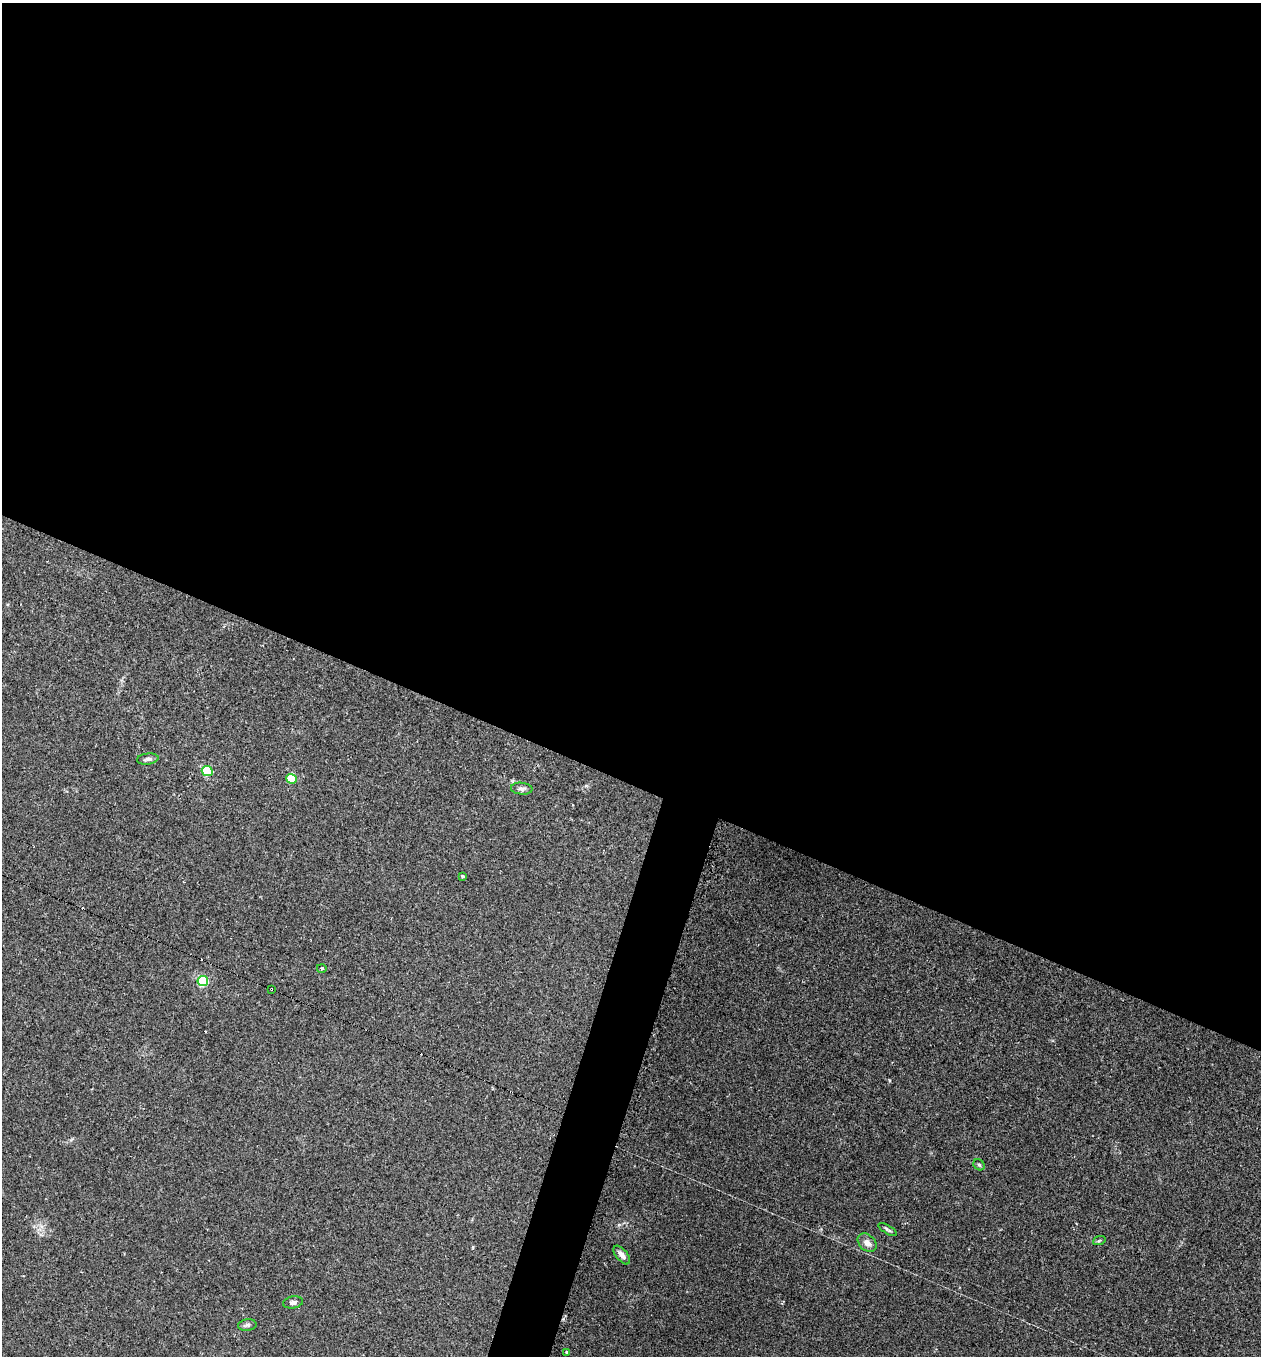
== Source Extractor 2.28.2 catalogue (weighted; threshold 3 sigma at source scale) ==
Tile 3 of 4 x 4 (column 3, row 1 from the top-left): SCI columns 2659-3917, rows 4069-5422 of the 5479 x 5487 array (HDU 1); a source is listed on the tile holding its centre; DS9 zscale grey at full resolution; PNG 1263 x 1358 px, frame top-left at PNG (2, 3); each listed source drawn as its Kron ellipse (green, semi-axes under 4 px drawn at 4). Shown black and unused: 60% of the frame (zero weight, under 2 of 3 exposures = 1% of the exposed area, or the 3 px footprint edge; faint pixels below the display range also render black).
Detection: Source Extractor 2.28.2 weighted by HDU 2 'WHT'; one run over the whole footprint, this tile lists its part. Background 0.0303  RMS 0.005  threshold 0.0227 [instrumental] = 3 sigma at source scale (4.5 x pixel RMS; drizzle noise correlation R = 1.50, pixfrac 1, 0.05/0.05 arcsec/px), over >= 5 px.
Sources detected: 20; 4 cosmic-ray / hot-pixel residue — neither listed nor drawn; the other 16 listed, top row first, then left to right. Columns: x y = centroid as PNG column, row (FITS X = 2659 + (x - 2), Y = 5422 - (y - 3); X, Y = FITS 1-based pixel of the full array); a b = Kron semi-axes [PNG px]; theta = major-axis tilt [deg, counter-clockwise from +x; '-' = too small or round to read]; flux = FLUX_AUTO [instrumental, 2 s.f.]
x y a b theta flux
148 759 11 5 7 1.5
207 771 6 5 - 27
291 779 5 5 - 18
522 789 11 6 -6 1.7
462 876 4 3 - 0.64
322 968 5 4 - 1.4
203 981 5 5 - 41
271 989 3 3 - 0.75
979 1165 6 5 - 0.78
888 1230 10 3 -32 0.95
1099 1241 6 4 20 0.7
867 1243 11 8 -43 3.1
622 1255 11 5 -51 2.9
293 1302 10 6 11 1.6
247 1325 9 5 8 1.3
567 1352 3 3 - 1.7
Overlapping masked pixels (flux is a lower limit): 1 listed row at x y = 271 989